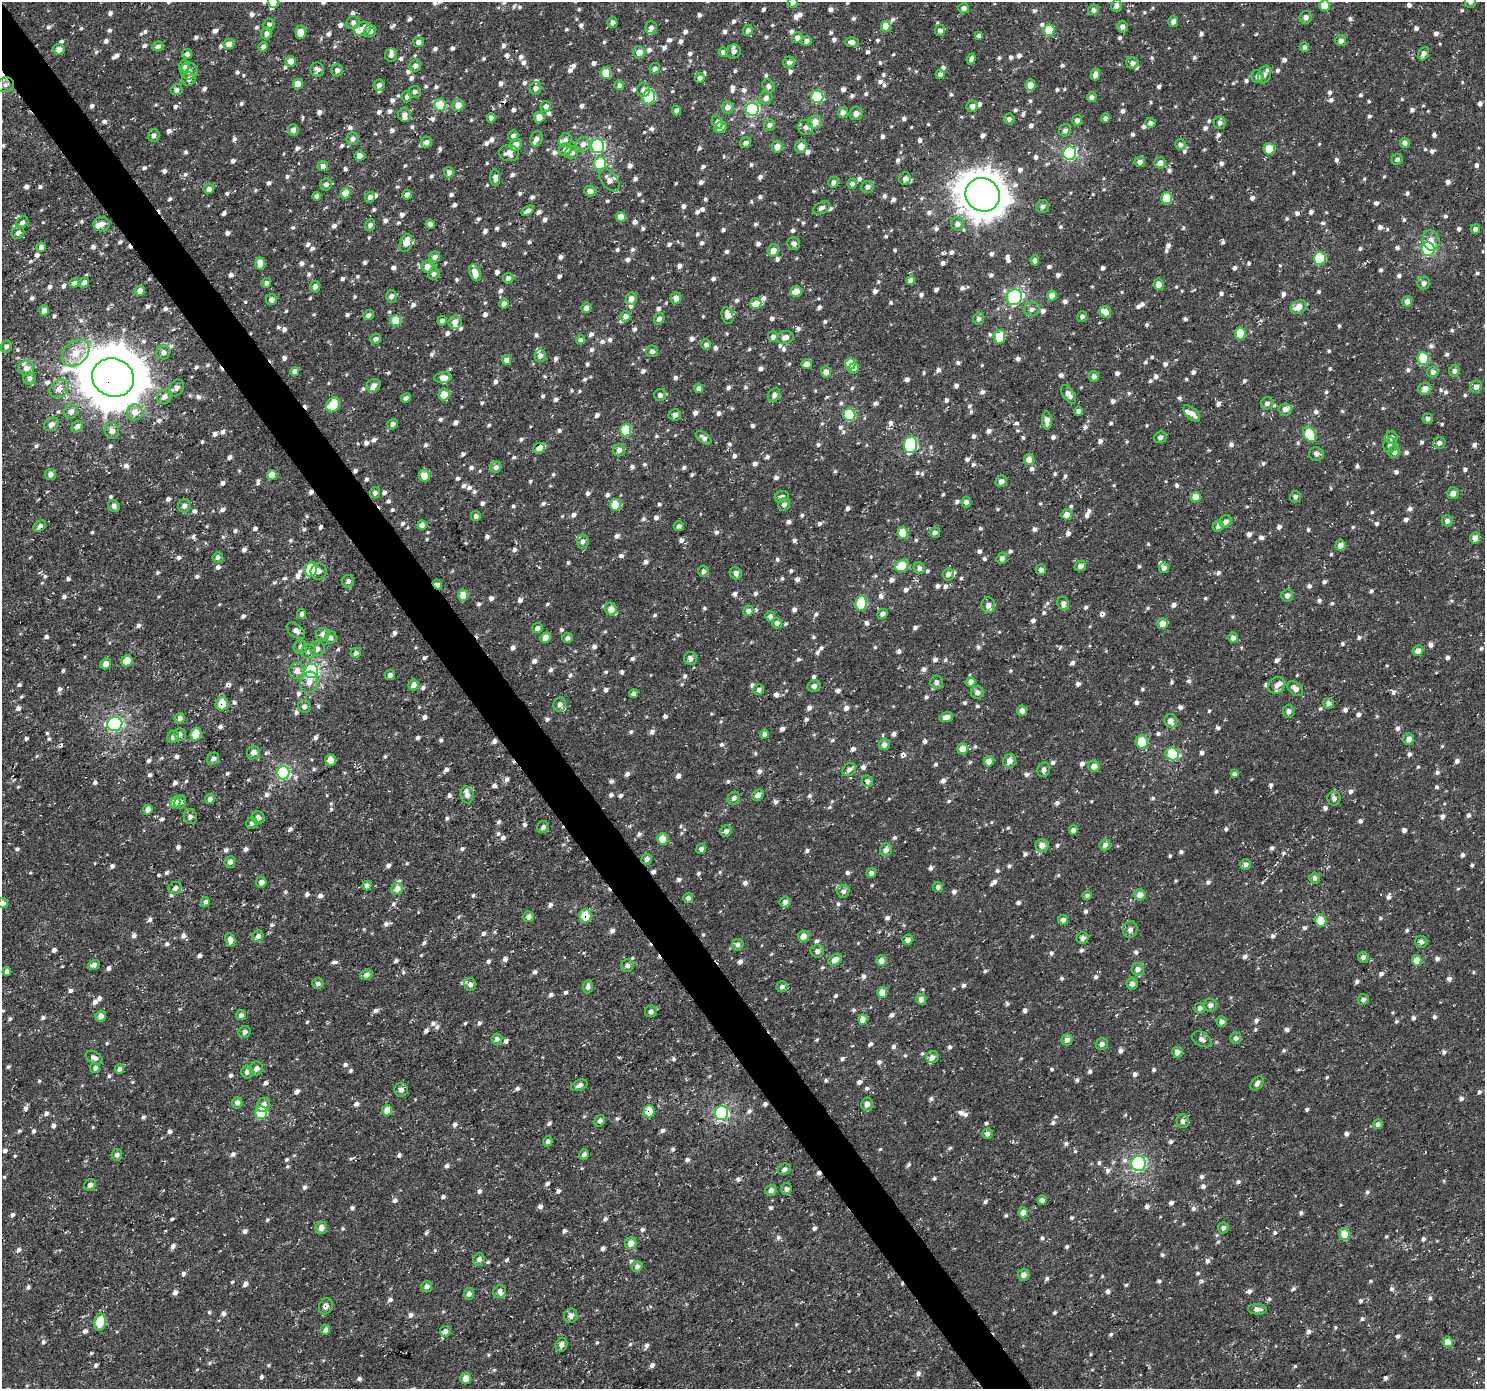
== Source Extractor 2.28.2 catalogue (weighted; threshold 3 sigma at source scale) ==
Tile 11 of 4 x 4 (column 3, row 3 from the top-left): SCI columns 2969-4451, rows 1576-2962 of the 5935 x 5860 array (HDU 1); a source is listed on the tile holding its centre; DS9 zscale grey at full resolution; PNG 1487 x 1391 px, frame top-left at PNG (2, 2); each listed source drawn as its Kron ellipse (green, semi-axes under 4 px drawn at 4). Shown black and unused: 3% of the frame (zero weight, under 3 of 5 exposures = <1% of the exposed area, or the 3 px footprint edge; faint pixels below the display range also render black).
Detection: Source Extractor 2.28.2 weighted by HDU 2 'WHT'; one run over the whole footprint, this tile lists its part. Background -8.28e-06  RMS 0.0033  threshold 0.0149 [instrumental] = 3 sigma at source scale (4.5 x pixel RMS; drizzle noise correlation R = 1.50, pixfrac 1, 0.0396/0.0396 arcsec/px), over >= 5 px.
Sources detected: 1687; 7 cosmic-ray / hot-pixel residue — neither listed nor drawn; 46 inside a brighter listed object's ellipse — not listed separately; of the other 1634, all 500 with FLUX_AUTO >= 1.18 (the completeness limit of this list) listed and drawn (1134 fainter detections not listed), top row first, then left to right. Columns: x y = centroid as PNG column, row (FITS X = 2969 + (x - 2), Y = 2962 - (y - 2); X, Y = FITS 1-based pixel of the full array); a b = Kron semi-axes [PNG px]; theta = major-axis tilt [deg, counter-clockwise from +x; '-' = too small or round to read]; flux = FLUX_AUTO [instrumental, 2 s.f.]
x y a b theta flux
273 2 5 5 - 5.5
793 2 5 5 - 1.4
1470 2 6 5 - 1.3
1116 6 6 5 - 1.6
1325 6 5 5 - 5.8
964 8 5 5 - 1.3
1094 10 5 5 - 1.2
1306 17 6 6 - 1.5
1173 21 5 5 - 1.5
353 23 6 6 - 1.4
612 23 5 5 - 1.4
269 24 6 5 - 1.2
886 26 5 5 - 6.9
651 27 6 5 - 1.2
1122 27 6 5 - 1.5
363 29 8 7 - 1.9
748 30 6 5 - 1.2
1049 30 6 5 - 10
370 31 6 6 - 1.9
940 31 5 5 - 1.3
301 32 7 5 -88 3.9
267 33 6 5 - 1.5
979 36 4 4 - 1.3
797 38 5 5 - 1.7
806 41 5 5 - 1.5
1341 41 5 5 - 1.6
418 42 5 5 - 1.3
852 42 7 5 -2 1.5
229 44 5 5 - 2.1
158 46 6 4 20 1.3
263 47 5 4 - 1.3
1304 47 5 4 - 1.3
59 49 5 5 - 2.3
639 52 6 6 - 3.1
723 52 5 5 - 1.3
733 52 7 6 - 1.4
1424 53 7 5 66 1.5
187 54 5 5 - 1.2
391 55 6 6 - 1.2
971 59 5 4 - 1.3
291 61 5 5 - 3.2
789 62 6 5 - 1.3
1132 63 6 6 - 1.6
184 66 6 5 - 1.6
415 66 6 5 - 1.4
655 69 5 5 - 1.2
317 70 7 6 - 1.3
337 70 6 6 - 1.4
189 71 8 8 - 1.4
606 73 6 5 - 8
940 74 5 4 - 1.3
1095 75 6 5 - 2.2
1264 75 9 6 71 1.4
1257 76 6 6 - 1.5
700 78 5 5 - 1.2
189 79 7 6 - 1.4
298 84 5 5 - 3.9
5 85 9 7 24 1.6
379 85 6 5 - 1.3
619 85 5 4 - 1.2
1030 85 5 5 - 3
768 86 7 5 -62 1.3
536 88 6 5 - 1.5
176 90 6 5 - 1.2
643 90 7 6 - 1.5
414 92 6 6 - 1.2
406 97 6 5 - 1.2
649 97 7 6 - 23
817 97 6 6 - 27
1092 97 5 5 - 1.3
766 98 6 6 - 1.6
440 105 6 6 - 8.8
458 105 6 5 - 3.2
546 106 5 5 - 1.4
972 106 6 5 - 1.5
728 107 6 6 - 2
752 109 6 6 - 52
676 110 5 4 - 1.3
843 112 5 5 - 1.5
856 114 7 6 - 1.8
405 115 7 6 - 1.8
539 117 5 5 - 3.4
491 118 4 4 - 1.3
1105 118 4 4 - 1.2
1009 119 5 5 - 1.3
1077 120 5 5 - 1.4
717 122 7 5 -60 1.4
815 122 7 6 - 4
1150 123 5 5 - 1.3
1220 123 6 6 - 1.2
769 125 6 5 - 1.2
805 127 8 7 - 1.5
720 128 7 5 34 2.8
293 130 6 5 - 1.6
1065 130 6 5 - 1.2
154 136 6 5 - 1.3
513 136 5 5 - 1.2
353 139 6 6 - 1.5
536 139 8 6 70 1.3
565 140 7 6 - 1.6
426 142 5 5 - 1.4
746 143 6 5 - 1.2
1405 143 5 4 - 1.4
583 144 7 7 - 2
516 145 6 5 - 3
1180 145 5 5 - 1.2
598 146 7 6 - 48
801 146 6 5 - 2.9
777 147 5 5 - 3
1269 149 5 5 - 9.2
566 150 7 6 - 1.7
509 153 10 8 -7 2.4
572 153 6 6 - 1.3
1070 153 6 6 - 54
359 156 5 5 - 2.7
1397 159 6 5 - 1.2
1140 162 5 5 - 1.4
1160 163 5 5 - 2
600 164 6 6 - 12
323 166 5 5 - 1.6
449 172 5 5 - 1.7
495 178 8 5 -87 1.4
905 179 6 6 - 1.3
609 180 13 7 -52 2.1
833 182 6 5 - 1.3
326 184 6 5 - 1.2
852 184 5 5 - 1.3
867 187 6 6 - 1.5
209 189 5 5 - 1.3
590 191 6 5 - 1.4
345 193 5 5 - 5.9
407 195 5 4 - 1.3
983 195 18 16 -35 640
317 196 4 4 - 1.3
370 197 5 5 - 1.3
1167 198 6 5 - 9.7
1042 206 7 6 - 1.3
822 208 9 5 28 1.4
528 211 7 4 33 1.6
621 217 5 5 - 3.6
22 222 7 5 46 1.2
101 224 8 7 - 2.3
430 224 4 4 - 1.4
958 224 6 6 - 1.6
370 225 6 5 - 1.4
1475 229 5 4 - 1.3
18 233 6 6 - 1.4
1431 240 10 8 -73 2.6
406 243 9 6 73 3.2
794 244 6 6 - 1.5
41 247 5 4 - 1.6
1428 249 7 6 - 36
773 250 6 5 - 2.7
435 257 5 5 - 1.3
1320 258 6 6 - 19
1035 260 5 4 - 1.4
260 263 6 4 -85 3.5
427 267 6 6 - 3.3
475 273 9 5 -70 3.7
434 274 6 5 - 1.3
508 278 5 5 - 1.2
911 280 4 4 - 2.1
74 283 5 4 - 1.2
84 283 5 4 - 1.3
266 283 5 5 - 1.2
1424 283 6 6 - 1.3
1159 284 6 5 - 2.2
315 287 6 5 - 1.5
140 291 5 5 - 2.3
796 291 6 5 - 3.7
391 296 6 5 - 1.4
1052 296 5 5 - 3.1
1014 297 8 7 - 44
676 298 5 5 - 2.6
631 299 6 5 - 2.4
271 300 5 5 - 1.7
1407 301 5 5 - 2.2
504 303 5 4 - 1.5
756 304 6 5 - 4
1299 307 8 6 28 3.6
586 308 5 5 - 1.9
1032 309 8 7 - 1.3
44 310 5 4 - 1.4
1105 312 6 5 - 3
368 315 5 5 - 1.3
625 316 5 5 - 1.7
727 316 8 5 -72 2.1
1082 317 5 5 - 1.2
659 319 6 5 - 1.3
979 319 6 5 - 1.2
396 321 5 5 - 7.5
442 321 4 4 - 1.3
455 322 7 6 - 2.4
1240 333 6 5 - 9.8
773 337 5 5 - 1.2
785 337 8 6 16 2.2
999 337 6 6 - 8.9
376 339 5 5 - 1.3
581 340 4 4 - 1.4
706 344 5 5 - 1.3
6 347 6 5 - 1.2
652 351 6 5 - 1.3
163 352 7 7 - 1.5
75 353 15 11 41 5.9
540 356 6 5 - 1.7
1423 359 6 6 - 14
507 360 5 4 - 2.7
806 364 5 5 - 2.3
850 364 5 5 - 7.2
26 368 8 7 - 1.8
854 368 6 4 45 1.4
1454 371 6 5 - 1.3
295 372 4 4 - 2.6
826 372 5 5 - 2.5
1433 372 5 5 - 1.5
1094 376 5 5 - 1.5
30 378 6 6 - 1.2
113 378 21 19 -22 2100
443 378 9 5 7 2.3
373 385 7 6 - 1.6
1476 387 6 6 - 1.6
176 388 9 6 60 1.6
699 388 4 4 - 1.3
59 389 10 8 44 2.5
1425 389 6 6 - 2.3
444 394 6 5 - 5.5
1068 394 11 5 -55 2.3
660 395 6 6 - 1.2
774 395 7 5 63 1.3
164 397 8 6 37 2
406 398 5 4 - 1.2
1267 403 6 6 - 1.5
333 405 8 6 59 10
1285 409 6 6 - 1.5
1078 411 4 4 - 1.2
71 412 7 6 - 2
135 412 8 8 - 3.6
1192 413 10 5 -44 2.3
675 415 6 5 - 1.3
849 415 6 6 - 20
1428 419 5 5 - 1.2
1047 420 9 5 -88 2.5
51 424 8 6 37 1.7
392 424 5 5 - 1.3
77 426 6 5 - 1.3
626 430 6 5 - 13
112 431 8 7 - 1.7
1310 434 8 5 -56 13
1160 437 6 6 - 1.2
703 438 9 5 -38 1.3
1391 438 6 6 - 1.4
1439 443 6 6 - 1.2
910 445 8 6 83 30
1390 445 7 6 - 1.5
539 448 5 5 - 1.7
619 450 6 6 - 1.5
1394 452 6 5 - 1.5
1316 454 7 7 - 1.4
1029 459 5 5 - 3.3
496 467 5 5 - 1.3
50 474 5 5 - 1.8
272 475 5 5 - 3.9
424 476 6 5 - 4.7
1001 481 6 5 - 1.7
375 493 5 5 - 1.4
1453 493 6 5 - 2
782 497 7 6 - 1.2
1196 497 5 5 - 5.4
1295 497 6 5 - 1.4
966 502 5 5 - 1.4
784 504 6 5 - 1.5
615 505 6 5 - 7.2
114 506 6 5 - 1.4
184 506 6 6 - 1.6
1067 515 5 5 - 2.6
476 516 5 5 - 1.3
1447 521 5 5 - 1.4
1226 522 6 5 - 1.7
422 525 4 4 - 2.1
40 526 7 4 36 1.4
679 526 5 5 - 1.3
1218 526 6 5 - 1.5
935 532 5 5 - 1.2
903 533 6 5 - 8.2
1475 538 5 5 - 2.5
583 541 7 6 - 1.3
1340 545 5 5 - 2.5
218 557 5 5 - 1.3
1002 558 6 5 - 1.5
902 566 7 5 28 11
1080 566 6 5 - 1.6
919 568 6 5 - 1.4
1164 568 5 5 - 1.3
1041 569 5 5 - 1.2
311 570 7 6 - 14
319 571 8 8 - 1.5
704 571 5 5 - 1.2
736 573 6 5 - 1.7
948 574 6 6 - 1.3
348 581 6 6 - 1.3
437 585 5 4 - 2.3
463 595 5 5 - 4.8
1287 595 6 5 - 1.5
861 603 7 5 82 14
1063 603 7 5 -65 1.5
988 605 8 7 - 1.8
611 609 6 6 - 3.3
748 611 5 5 - 1.4
302 614 5 4 - 1.2
882 614 5 4 - 1.4
770 616 5 5 - 1.3
777 623 5 5 - 1.7
1162 624 5 5 - 3.3
537 628 5 5 - 1.3
296 631 10 6 -38 1.6
323 634 7 6 - 1.6
545 637 5 5 - 3.2
331 638 6 5 - 1.3
567 638 5 5 - 1.3
1233 638 5 5 - 1.4
300 647 7 6 - 1.2
317 649 7 7 - 1.6
1418 651 5 5 - 1.9
309 652 7 7 - 1.3
356 653 5 5 - 1.2
690 658 6 6 - 1.5
127 661 5 5 - 6.5
105 664 5 5 - 2.3
297 671 8 7 - 2.2
311 671 7 7 - 51
390 675 5 5 - 1.3
309 682 11 8 72 2.5
936 682 7 6 - 1.4
971 682 5 5 - 1.7
413 685 5 5 - 2.9
1277 685 9 8 - 2.2
814 686 6 6 - 1.4
1295 689 9 6 -42 1.9
759 690 5 5 - 1.2
977 693 6 6 - 1.4
634 694 4 4 - 1.6
1329 703 6 5 - 1.5
222 704 6 6 - 6.2
560 705 7 6 - 1.3
304 706 6 6 - 1.4
1022 711 5 5 - 2.3
1288 711 7 5 -89 1.3
946 717 7 5 14 2.2
180 718 5 5 - 1.4
1170 721 7 6 - 2
115 724 7 7 - 56
180 734 6 6 - 1.2
196 734 6 5 - 5.9
764 734 4 4 - 1.2
173 737 6 5 - 1.5
1409 739 6 5 - 2
1142 742 7 6 - 8.8
884 745 5 5 - 1.8
963 749 5 5 - 4.2
253 753 7 6 - 1.9
1172 754 7 6 - 15
213 759 6 5 - 1.2
330 760 5 5 - 3.7
989 761 5 5 - 2.6
1009 761 7 6 - 2.6
1094 766 6 5 - 2.1
849 769 7 6 - 1.5
1043 770 7 6 - 1.4
283 773 7 6 - 41
1234 774 4 4 - 1.2
867 781 6 5 - 1.5
467 795 8 6 -82 1.6
758 795 6 5 - 1.8
734 798 7 5 51 1.2
1334 798 7 6 - 1.2
210 799 5 5 - 1.4
175 802 6 5 - 4.4
180 802 7 5 67 1.3
148 810 5 4 - 2.2
190 817 7 6 - 1.3
258 818 6 6 - 1.8
252 823 6 5 - 1.3
543 827 6 6 - 1.3
1073 830 5 4 - 1.5
726 831 6 5 - 1.4
662 839 6 5 - 4.5
1042 845 6 6 - 2.7
1105 845 5 5 - 1.6
701 849 5 5 - 1.2
886 850 6 6 - 1.8
647 859 5 5 - 1.5
230 862 6 5 - 1.3
1245 864 5 5 - 1.6
871 873 5 4 - 1.2
1315 878 5 5 - 1.3
261 882 5 5 - 1.7
367 885 5 4 - 1.3
938 887 5 5 - 1.2
175 888 7 5 44 1.2
397 889 6 5 - 2.5
843 891 6 6 - 1.2
1140 895 5 5 - 2.7
1087 896 5 4 - 1.2
688 898 5 5 - 1.2
205 902 5 4 - 1.3
785 902 5 5 - 1.5
3 903 5 5 - 1.2
585 916 7 6 - 7.9
528 917 5 5 - 1.5
1063 920 5 5 - 1.4
1321 921 6 5 - 6.6
1130 930 8 7 - 1.4
258 936 6 5 - 1.3
803 936 5 5 - 3
1082 938 6 6 - 1.5
230 940 7 5 -78 2.8
908 940 5 5 - 1.6
1421 942 6 6 - 1.4
738 945 6 6 - 1.2
817 951 7 6 - 1.5
1363 957 5 5 - 1.4
835 960 7 5 35 2.5
1417 960 5 4 - 3.7
881 961 5 5 - 2.5
94 965 6 5 - 1.4
627 966 6 6 - 1.4
1138 969 6 6 - 1.8
7 972 4 4 - 1.2
366 975 6 5 - 1.8
318 984 5 5 - 1.2
470 984 6 5 - 1.3
1132 984 6 5 - 1.3
588 987 6 5 - 1.4
782 987 6 5 - 1.3
882 992 5 5 - 4.2
921 999 5 5 - 2
1363 999 5 5 - 1.2
1210 1005 7 6 - 1.2
1200 1008 5 5 - 1.4
651 1011 6 5 - 1.3
241 1015 5 5 - 1.3
101 1016 5 5 - 2
863 1019 5 4 - 3.2
1221 1022 5 5 - 1.5
245 1032 6 5 - 1.3
1236 1038 6 5 - 1.4
497 1039 5 5 - 1.4
1202 1039 11 7 -30 1.4
1067 1040 6 5 - 1.5
1102 1044 6 6 - 1.3
1177 1052 5 5 - 2.6
932 1057 6 6 - 1.7
94 1058 9 6 -29 1.6
95 1068 5 5 - 1.3
256 1068 7 6 - 1.6
119 1069 5 4 - 1.3
247 1072 6 6 - 1.4
1257 1083 8 5 54 1.4
579 1085 8 5 21 1.4
401 1090 7 7 - 1.3
237 1103 5 5 - 1.6
867 1104 6 5 - 1.9
263 1105 7 6 - 1.9
387 1110 5 5 - 3.5
649 1111 6 5 - 6.5
261 1113 6 6 - 13
721 1113 7 6 - 47
600 1121 6 5 - 1.2
1183 1121 7 6 - 1.3
1378 1124 5 4 - 1.3
987 1134 5 5 - 1.3
548 1141 5 4 - 1.3
584 1154 5 4 - 1.2
117 1155 6 5 - 1.5
1139 1164 7 7 - 44
784 1169 6 5 - 1.3
90 1185 6 5 - 1.3
786 1189 6 5 - 1.2
771 1190 5 5 - 1.4
1042 1200 5 4 - 1.4
1023 1212 5 5 - 2.4
321 1228 6 6 - 3.1
1223 1228 5 5 - 1.2
1344 1234 6 5 - 5.2
631 1243 6 5 - 3.1
479 1259 6 5 - 1.3
637 1266 5 5 - 1.3
1024 1275 6 6 - 1.8
427 1286 5 5 - 1.3
500 1291 7 6 - 1.4
469 1294 6 5 - 1.7
326 1306 8 6 67 1.6
1257 1309 9 5 -2 1.5
571 1315 7 6 - 1.6
100 1322 8 6 78 8.7
325 1330 5 4 - 1.4
445 1331 5 5 - 1.3
1448 1342 5 5 - 3.5
561 1345 7 5 70 1.6
466 1378 5 5 - 3.5
Overlapping masked pixels (flux is a lower limit): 5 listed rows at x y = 113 378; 437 585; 222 704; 585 916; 649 1111
Isophote crosses this tile's border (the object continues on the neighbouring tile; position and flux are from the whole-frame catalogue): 4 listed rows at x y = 273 2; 793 2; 1470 2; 3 903